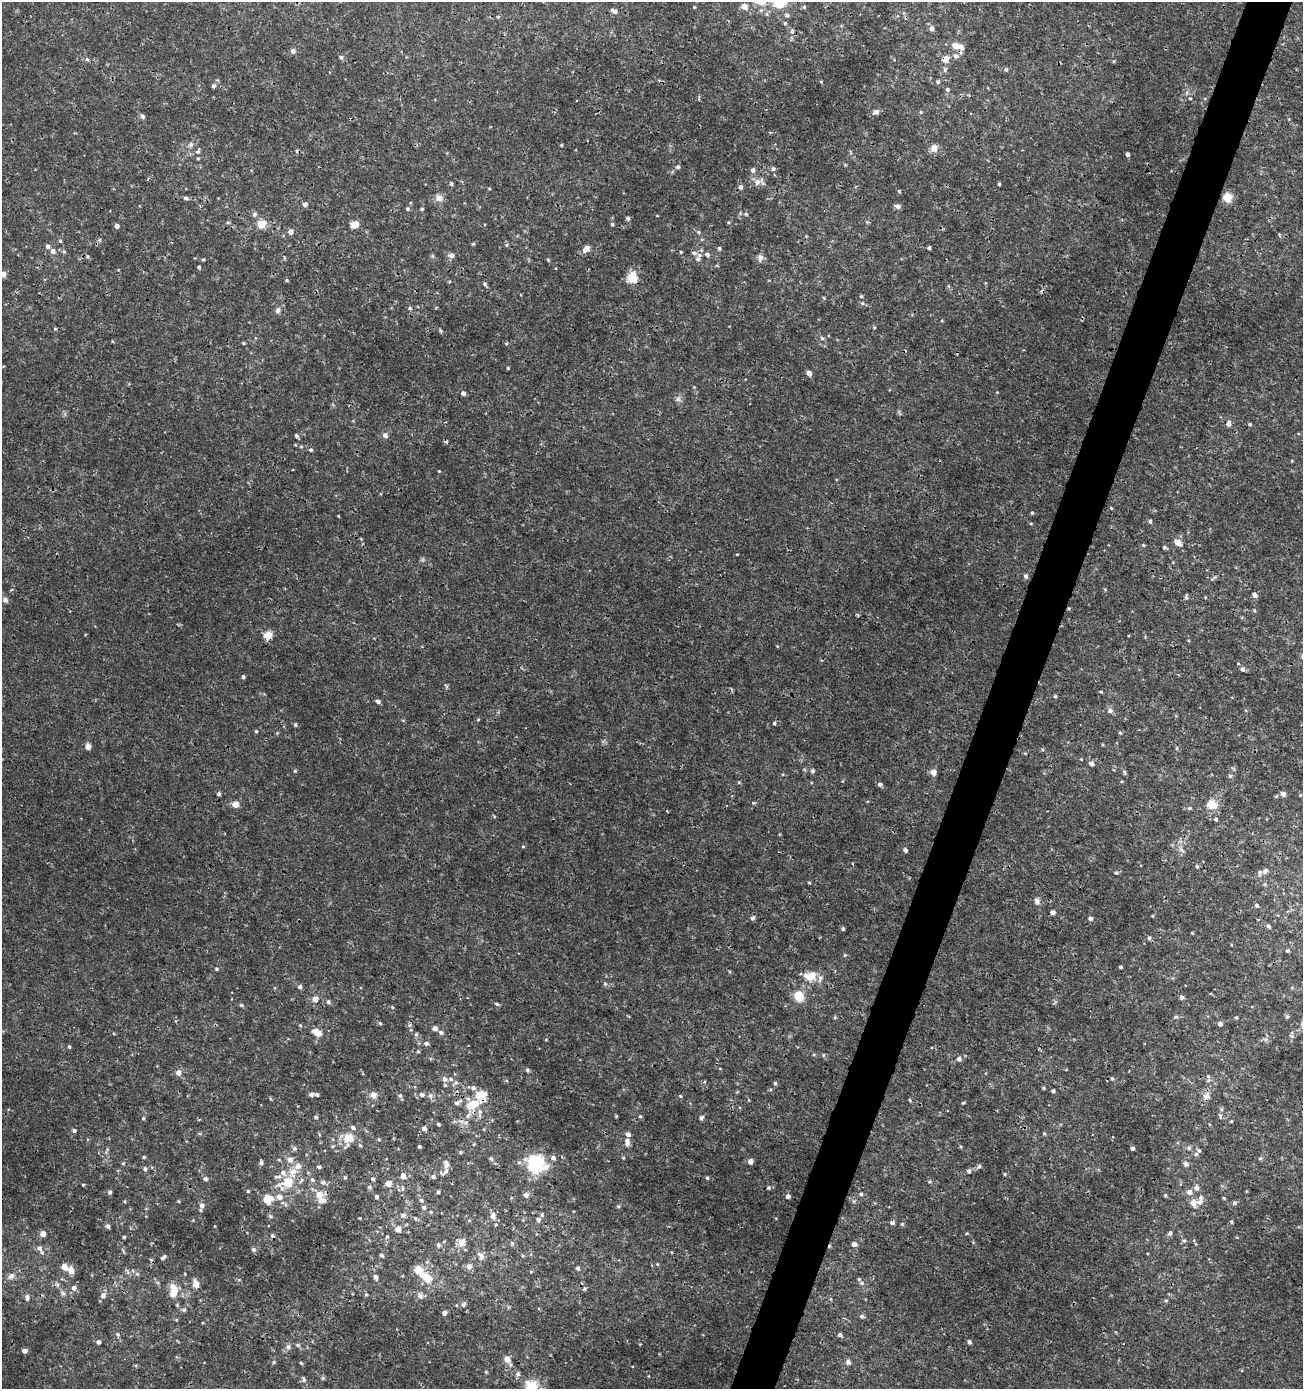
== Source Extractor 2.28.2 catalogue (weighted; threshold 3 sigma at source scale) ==
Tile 10 of 4 x 4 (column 2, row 3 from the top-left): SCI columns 1577-2877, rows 1389-2775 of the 5691 x 5560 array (HDU 1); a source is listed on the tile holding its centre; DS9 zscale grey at full resolution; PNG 1305 x 1391 px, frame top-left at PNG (2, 2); no overlay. Shown black and unused: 4% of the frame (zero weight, under 3 of 4 exposures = <1% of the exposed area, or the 3 px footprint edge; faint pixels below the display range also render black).
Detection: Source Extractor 2.28.2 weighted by HDU 2 'WHT'; one run over the whole footprint, this tile lists its part. Background 0.00201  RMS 0.001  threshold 0.00451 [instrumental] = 3 sigma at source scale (4.5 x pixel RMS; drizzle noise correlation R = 1.50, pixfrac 1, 0.0396/0.0396 arcsec/px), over >= 5 px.
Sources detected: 385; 1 inside a brighter object's white glare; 7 cosmic-ray / hot-pixel residue — not listed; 21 inside a brighter listed object's ellipse — not listed separately; the other 356 listed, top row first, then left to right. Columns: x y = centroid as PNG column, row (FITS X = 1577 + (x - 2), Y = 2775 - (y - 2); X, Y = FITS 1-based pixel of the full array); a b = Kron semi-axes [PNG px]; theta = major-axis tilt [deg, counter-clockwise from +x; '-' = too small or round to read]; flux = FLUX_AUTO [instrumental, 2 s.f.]
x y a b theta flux
779 2 6 6 - 6.2
744 6 7 6 - 0.6
694 7 4 3 - 0.078
804 7 5 5 - 0.12
614 11 8 4 -28 0.34
787 15 6 5 - 0.22
785 23 5 4 - 0.12
931 28 5 5 - 0.42
792 31 6 4 65 0.15
955 45 12 10 -33 0.7
293 51 5 5 - 0.4
341 57 5 5 - 0.16
87 59 6 5 - 0.15
945 59 8 7 - 0.63
1114 61 4 4 - 0.12
1006 69 5 5 - 0.16
945 70 6 5 - 0.18
938 82 5 5 - 0.16
214 86 6 5 - 0.2
947 89 5 5 - 0.19
1190 98 4 3 - 0.084
876 112 7 6 - 0.37
921 112 5 4 - 0.12
142 116 6 5 - 0.23
191 145 8 6 46 0.27
561 145 4 3 - 0.094
934 148 7 7 - 0.88
197 152 6 5 - 0.21
1127 154 4 4 - 0.29
198 158 5 3 - 0.1
678 167 5 5 - 0.2
773 169 6 5 - 0.21
753 170 5 5 - 0.34
757 182 11 7 45 0.55
451 184 5 4 - 0.17
999 184 4 3 - 0.12
740 187 5 5 - 0.31
899 191 4 4 - 0.11
1227 197 9 9 - 1.2
186 198 7 5 -16 0.19
439 198 12 8 -46 0.5
305 204 5 5 - 0.3
898 206 6 5 - 0.43
407 209 5 4 - 0.14
422 209 4 4 - 0.14
254 214 7 6 - 0.22
746 214 6 5 - 0.17
657 216 4 2 - 0.064
628 218 5 5 - 0.21
228 222 5 3 - 0.12
728 222 4 4 - 0.11
261 224 8 7 - 1.6
612 224 5 4 - 0.14
355 225 7 6 - 0.95
117 226 4 4 - 0.39
290 232 5 5 - 0.51
698 232 5 4 - 0.15
100 240 6 4 90 0.13
60 241 4 4 - 0.12
473 244 5 4 - 0.12
506 245 5 3 - 0.12
48 246 5 5 - 0.3
719 248 5 4 - 0.18
929 248 3 3 - 0.17
586 249 8 6 42 0.76
53 251 6 6 - 0.34
64 252 6 4 -19 0.14
681 252 3 3 - 0.095
707 254 6 5 - 0.31
451 255 6 5 - 0.43
699 255 7 6 - 0.31
88 256 4 4 - 0.12
760 257 9 7 85 0.42
203 259 4 3 - 0.11
548 260 4 3 - 0.12
199 267 4 4 - 0.16
3 274 5 5 - 0.7
632 277 12 11 - 1.5
287 280 5 3 - 0.1
485 284 6 4 -59 0.19
861 296 4 4 - 0.12
824 298 5 3 - 0.093
862 303 6 4 -44 0.15
409 308 6 4 -90 0.14
278 310 7 6 - 0.34
874 328 4 3 - 0.079
55 329 5 4 - 0.11
441 331 5 4 - 0.16
822 338 6 5 - 0.16
243 343 4 4 - 0.097
506 343 6 3 -19 0.1
508 368 3 3 - 0.093
809 373 5 4 - 0.58
463 393 5 4 - 0.35
678 399 7 7 - 0.28
1228 424 8 6 71 0.34
1250 424 4 4 - 0.14
385 435 6 5 - 0.41
296 436 5 5 - 0.17
311 450 5 4 - 0.17
1292 461 3 3 - 0.083
439 471 3 3 - 0.072
1111 508 4 4 - 0.086
1032 513 4 4 - 0.12
338 516 4 2 - 0.074
1150 521 5 4 - 0.16
1178 543 8 6 -40 0.75
1143 545 4 3 - 0.096
1164 547 4 4 - 0.2
737 554 4 2 - 0.073
1026 576 6 5 - 0.22
1105 589 5 3 - 0.097
1254 595 6 5 - 0.33
1186 597 6 4 -88 0.16
1205 597 3 3 - 0.069
5 600 8 6 -1 0.27
268 635 9 8 - 0.95
1238 663 4 3 - 0.073
1242 669 6 5 - 0.26
243 677 5 4 - 0.14
1101 692 4 3 - 0.093
1055 696 5 4 - 0.1
378 701 5 4 - 0.3
1110 711 7 6 - 0.31
774 723 4 3 - 0.15
295 725 5 4 - 0.14
256 731 4 4 - 0.12
1120 733 4 3 - 0.13
88 746 8 6 -76 0.37
1177 748 5 3 - 0.11
1091 763 5 5 - 0.36
295 771 5 4 - 0.11
812 771 5 5 - 0.21
933 772 5 4 - 1.1
1124 772 6 5 - 0.15
1230 776 5 5 - 0.14
739 782 5 4 - 0.093
880 784 5 4 - 0.27
218 794 4 4 - 0.19
1283 794 5 5 - 0.52
753 803 4 3 - 0.2
235 804 8 7 - 0.59
1212 805 10 9 - 1.7
1189 808 6 4 21 0.15
667 811 2 2 - 0.089
1216 819 4 4 - 0.16
523 846 5 3 - 0.088
905 850 4 4 - 0.32
1182 850 12 4 -50 0.3
1197 866 5 4 - 0.13
1265 871 9 6 47 0.32
1116 873 5 3 - 0.13
1037 901 8 7 - 0.34
1256 905 5 4 - 0.22
1053 912 6 5 - 0.26
752 918 6 5 - 0.25
1090 918 5 5 - 0.26
1268 926 5 5 - 0.21
843 928 4 3 - 0.2
1192 933 3 2 - 0.096
1149 938 5 5 - 0.19
1288 950 5 4 - 0.14
844 955 5 3 - 0.098
1120 967 3 3 - 0.16
216 969 4 3 - 0.14
811 976 16 11 6 1.6
605 984 6 5 - 0.2
300 987 5 5 - 0.27
799 996 12 10 -57 1.6
1182 997 6 5 - 0.2
315 999 8 7 - 0.6
328 1002 6 5 - 0.2
497 1004 6 4 -17 0.16
241 1005 6 4 -15 0.16
392 1007 5 3 - 0.091
1287 1016 6 4 19 0.13
835 1017 5 4 - 0.13
1236 1018 4 3 - 0.12
380 1023 6 4 -2 0.12
1220 1024 4 4 - 0.42
300 1025 5 4 - 0.11
435 1028 7 6 - 0.29
317 1032 11 8 -27 0.89
441 1032 6 6 - 0.25
416 1034 6 5 - 0.17
1265 1039 7 4 -17 0.19
426 1043 6 5 - 0.25
69 1047 4 3 - 0.15
418 1052 4 4 - 0.13
823 1055 5 3 - 0.1
959 1059 6 5 - 0.32
527 1070 5 4 - 0.22
178 1073 6 5 - 0.61
1208 1076 7 4 -45 0.17
1112 1078 6 4 -2 0.14
444 1079 7 6 - 0.35
456 1082 6 4 0 0.18
775 1083 4 4 - 0.19
445 1085 5 4 - 0.13
1044 1088 4 4 - 0.12
1053 1091 4 3 - 0.19
312 1094 6 5 - 0.22
421 1094 6 5 - 0.28
373 1095 10 8 -3 0.51
400 1096 6 5 - 0.19
430 1096 7 7 - 0.35
480 1096 12 11 - 2.5
680 1096 5 4 - 0.11
1206 1096 9 8 - 0.63
910 1100 5 4 - 0.12
457 1103 12 6 32 0.43
963 1103 4 4 - 0.11
471 1105 6 6 - 1.7
480 1112 10 6 74 0.39
468 1115 11 6 52 0.55
1220 1115 6 5 - 0.18
616 1116 5 3 - 0.095
640 1116 4 4 - 0.13
316 1117 4 4 - 0.18
143 1118 5 4 - 0.12
701 1118 6 5 - 0.24
1231 1121 4 3 - 0.11
438 1124 5 4 - 0.13
353 1127 6 5 - 0.26
424 1128 5 4 - 0.33
74 1130 5 4 - 0.21
1044 1133 5 4 - 0.12
349 1138 10 7 73 2.3
379 1139 5 4 - 0.12
627 1142 12 7 -90 0.53
333 1146 5 5 - 0.15
419 1146 3 3 - 0.14
1132 1148 3 3 - 0.24
1189 1148 6 5 - 0.2
294 1149 7 5 -69 0.2
460 1152 5 4 - 0.12
1196 1154 6 5 - 0.2
144 1157 4 4 - 0.13
553 1158 6 5 - 0.35
1260 1158 6 4 2 0.13
491 1159 6 5 - 0.2
279 1160 5 3 - 0.097
750 1161 4 4 - 0.57
123 1163 5 4 - 0.11
261 1163 5 5 - 0.23
446 1164 12 7 -83 0.46
536 1164 12 11 - 9.4
1186 1164 7 6 - 0.28
979 1166 6 5 - 0.2
319 1167 6 4 -12 0.17
145 1169 6 5 - 0.22
969 1171 6 5 - 0.25
293 1172 15 10 79 1.2
1005 1174 4 4 - 0.12
403 1176 6 5 - 0.52
345 1177 5 4 - 0.15
433 1177 5 5 - 0.23
707 1178 5 4 - 0.12
205 1179 6 5 - 0.26
312 1179 6 5 - 0.24
373 1179 5 4 - 0.17
929 1181 5 4 - 0.14
287 1182 8 7 - 2.5
323 1182 7 6 - 0.3
388 1183 5 5 - 0.93
83 1185 3 3 - 0.09
279 1185 12 9 -28 0.66
370 1187 6 4 -28 0.18
768 1188 4 4 - 0.15
1197 1188 8 6 -67 0.31
248 1191 4 3 - 0.12
110 1192 5 5 - 0.19
438 1192 4 3 - 0.18
1189 1192 7 6 - 0.45
861 1194 5 5 - 0.16
319 1195 6 6 - 1.1
526 1195 7 6 - 0.26
1165 1195 4 4 - 0.12
788 1196 4 4 - 0.33
279 1197 10 7 -29 0.56
376 1197 4 4 - 0.22
1201 1198 9 6 82 0.35
267 1199 8 7 - 1.8
421 1200 5 4 - 0.16
125 1201 5 3 - 0.085
178 1201 5 3 - 0.088
322 1201 12 8 3 0.69
1193 1203 11 8 -79 0.62
1234 1203 5 5 - 0.21
202 1205 6 6 - 0.34
618 1206 6 3 -18 0.11
424 1208 5 5 - 0.27
403 1215 7 5 15 0.26
542 1215 5 5 - 0.17
270 1216 6 4 -45 0.14
493 1216 9 7 90 0.54
359 1218 3 3 - 0.091
415 1218 6 4 -37 0.15
538 1219 6 5 - 0.24
892 1222 5 4 - 0.28
1231 1222 4 4 - 0.13
108 1226 6 4 -60 0.21
398 1229 5 5 - 0.92
1170 1233 6 5 - 0.23
43 1234 4 4 - 0.87
124 1237 3 3 - 0.15
387 1237 5 5 - 0.16
1184 1241 5 5 - 0.16
462 1242 11 9 65 0.68
854 1244 5 4 - 0.51
438 1245 6 5 - 0.2
39 1248 8 7 - 0.39
253 1249 6 5 - 0.24
381 1255 6 4 -47 0.19
481 1256 12 6 -59 0.42
163 1257 8 4 38 0.22
657 1264 5 4 - 0.1
64 1266 6 5 - 0.7
469 1266 8 6 -16 0.36
578 1268 5 5 - 0.19
71 1271 6 5 - 0.99
137 1274 6 4 -19 0.17
11 1276 10 7 40 0.41
376 1277 7 5 -78 0.37
427 1278 14 12 -43 1.4
861 1283 7 5 -1 0.23
196 1284 7 5 -76 1
74 1288 6 6 - 0.39
174 1290 12 7 -89 2.1
63 1293 8 5 -37 0.23
103 1295 6 6 - 0.41
366 1295 5 4 - 0.14
420 1296 8 7 - 0.42
27 1297 7 5 79 0.31
1166 1301 5 5 - 0.14
463 1304 7 5 42 0.22
456 1305 4 3 - 0.076
184 1310 6 5 - 0.19
444 1313 5 5 - 0.31
862 1316 6 5 - 0.2
117 1334 6 5 - 0.18
840 1335 6 5 - 0.25
98 1342 4 4 - 0.28
969 1342 4 4 - 0.27
297 1345 6 5 - 0.19
288 1347 8 7 - 0.34
24 1351 5 5 - 0.3
507 1359 6 5 - 0.92
274 1362 6 3 71 0.11
848 1362 7 7 - 0.31
301 1363 4 4 - 0.12
486 1372 5 4 - 0.1
518 1374 7 6 - 0.25
323 1378 5 5 - 0.14
303 1379 9 3 -85 0.18
531 1387 11 10 - 3.1
Overlapping masked pixels (flux is a lower limit): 5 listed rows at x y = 945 59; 268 635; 480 1096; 468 1115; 531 1387
Isophote crosses this tile's border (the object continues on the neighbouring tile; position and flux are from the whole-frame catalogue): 3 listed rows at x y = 779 2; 3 274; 531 1387
Unlisted compact peaks at least as high as the median listed source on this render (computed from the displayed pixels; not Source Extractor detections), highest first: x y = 902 1224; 821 82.